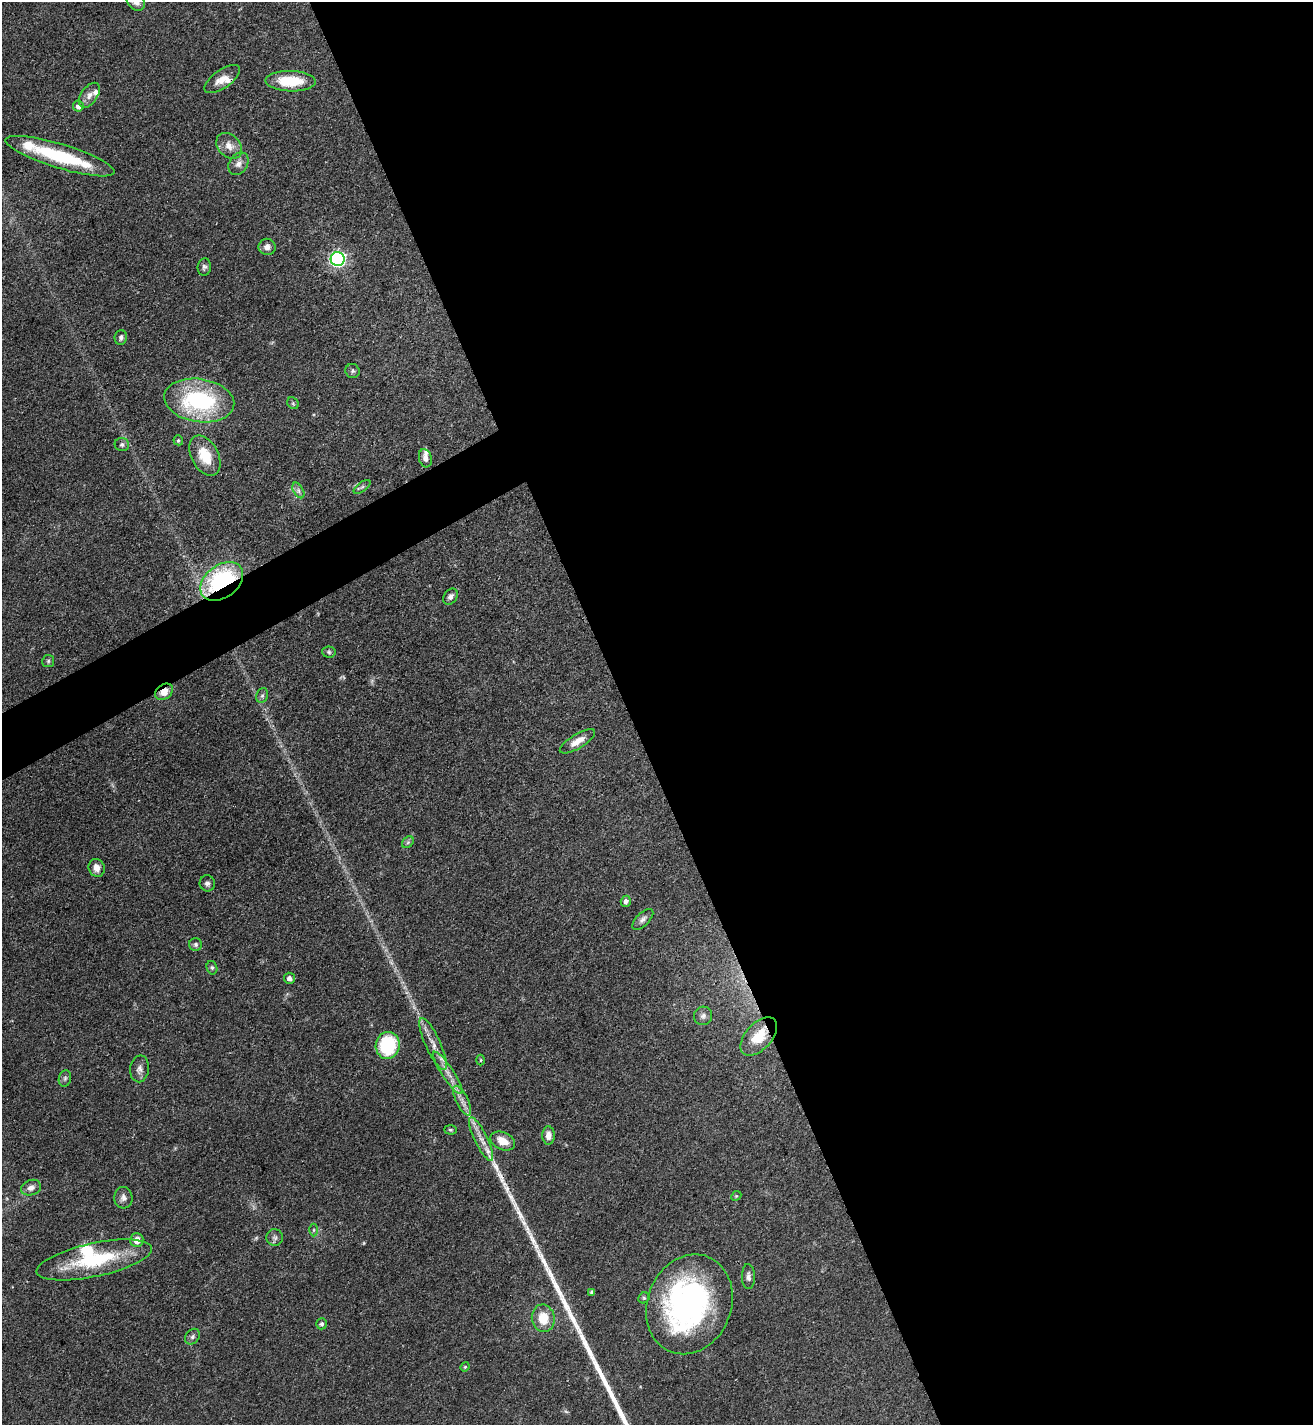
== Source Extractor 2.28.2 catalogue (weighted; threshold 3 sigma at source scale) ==
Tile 8 of 4 x 4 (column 4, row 2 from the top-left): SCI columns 4089-5399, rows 2851-4273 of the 5689 x 5699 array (HDU 1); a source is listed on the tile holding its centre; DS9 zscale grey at full resolution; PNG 1315 x 1427 px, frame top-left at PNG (2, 2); each listed source drawn as its Kron ellipse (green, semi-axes under 4 px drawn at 4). Shown black and unused: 54% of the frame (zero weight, under 3 of 4 exposures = <1% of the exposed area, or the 3 px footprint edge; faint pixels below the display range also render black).
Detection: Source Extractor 2.28.2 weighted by HDU 2 'WHT'; one run over the whole footprint, this tile lists its part. Background 0.0601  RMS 0.0038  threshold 0.0171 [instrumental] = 3 sigma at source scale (4.5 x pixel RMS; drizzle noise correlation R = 1.50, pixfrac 1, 0.05/0.05 arcsec/px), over >= 5 px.
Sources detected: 71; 1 inside a brighter object's white glare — neither listed nor drawn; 6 inside a brighter listed object's ellipse — not listed separately; the other 64 listed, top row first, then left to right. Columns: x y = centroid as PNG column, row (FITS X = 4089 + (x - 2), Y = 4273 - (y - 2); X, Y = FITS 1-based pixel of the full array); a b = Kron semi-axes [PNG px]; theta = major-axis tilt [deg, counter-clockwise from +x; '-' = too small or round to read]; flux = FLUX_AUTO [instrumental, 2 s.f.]
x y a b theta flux
136 2 10 8 -46 2.6
222 79 21 9 35 4.2
290 81 25 10 -2 14
89 95 14 8 55 2.6
78 106 5 5 - 1.7
229 146 14 11 -46 3.7
60 156 57 12 -17 28
238 164 12 9 55 2.4
267 247 8 8 - 2.1
338 259 7 7 - 110
204 267 9 6 84 1.1
121 337 7 6 - 1.3
352 371 7 7 - 0.93
199 400 35 21 -8 46
293 403 6 5 - 0.65
178 440 5 4 - 0.69
122 445 7 6 - 1
205 456 21 13 -62 10
425 458 9 6 -74 1.8
362 487 10 4 37 0.93
298 490 8 5 -60 1.1
222 581 24 16 37 47
450 597 9 6 55 1.5
329 652 6 5 - 0.79
48 661 6 6 - 0.75
164 692 10 7 37 3.9
262 695 7 6 - 1
577 741 20 7 31 3.8
408 842 7 5 45 0.81
97 868 9 8 - 2.5
207 883 8 7 - 1.3
626 901 5 5 - 1.4
643 919 13 6 45 1.6
196 944 6 6 - 0.95
212 968 7 5 -74 0.73
289 978 5 5 - 1.6
703 1016 9 9 - 1.5
759 1036 23 13 48 10
433 1044 28 7 -65 4.8
388 1045 13 12 - 28
480 1060 5 3 - 0.47
140 1069 13 9 83 2.1
448 1073 25 6 -56 3.9
65 1078 8 6 75 0.89
462 1101 16 6 -64 2.7
450 1130 6 4 -2 0.57
548 1135 9 6 -89 2.7
481 1139 24 6 -64 4.2
503 1141 13 8 -26 4.8
31 1188 10 7 20 2.1
736 1196 5 4 - 0.5
123 1198 11 9 -85 1.9
314 1230 6 4 89 0.59
275 1238 8 8 - 1.3
137 1240 7 6 - 3.5
94 1260 59 16 12 29
748 1277 12 6 -88 1.6
592 1292 4 3 - 0.99
644 1298 6 5 - 0.6
689 1304 51 42 68 97
543 1318 14 11 -82 8.2
322 1324 5 5 - 1
192 1337 8 6 46 1.2
465 1367 5 4 - 0.43
Overlapping masked pixels (flux is a lower limit): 3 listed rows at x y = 222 581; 164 692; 759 1036
Isophote crosses this tile's border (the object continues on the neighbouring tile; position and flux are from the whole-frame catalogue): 1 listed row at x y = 136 2
Unlisted compact peaks at least as high as the median listed source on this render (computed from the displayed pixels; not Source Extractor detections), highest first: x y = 545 1264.